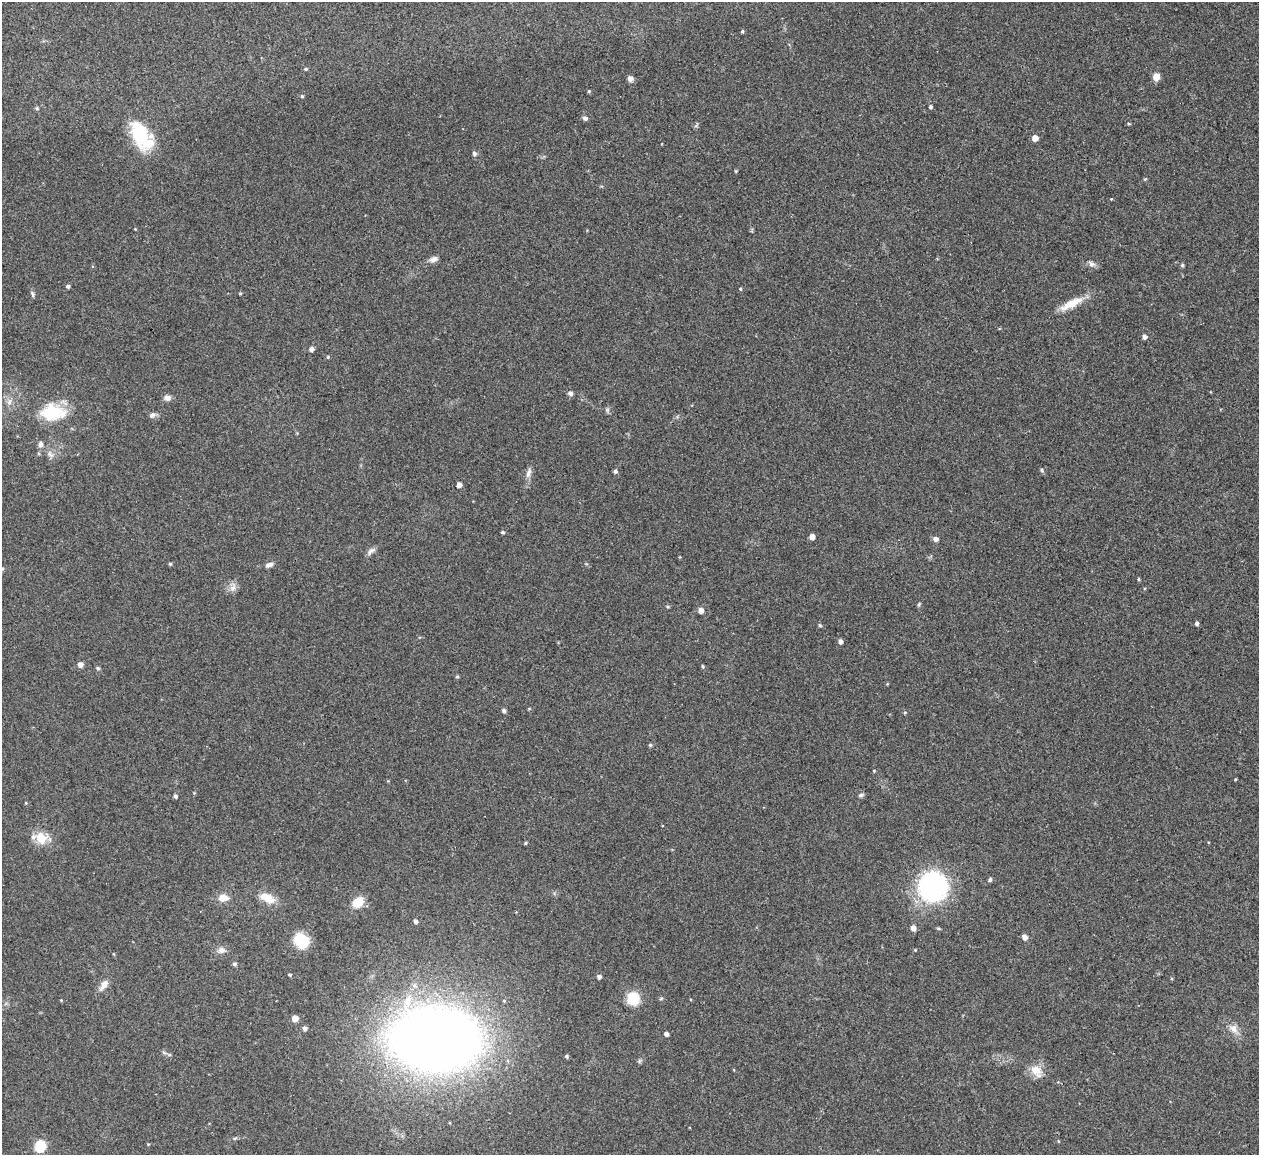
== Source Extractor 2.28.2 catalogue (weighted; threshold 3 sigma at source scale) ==
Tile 10 of 4 x 4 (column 2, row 3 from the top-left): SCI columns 1258-2514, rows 1299-2451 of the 5086 x 5028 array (HDU 1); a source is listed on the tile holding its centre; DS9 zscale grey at full resolution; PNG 1261 x 1157 px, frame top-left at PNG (2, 2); no overlay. Shown black and unused: <1% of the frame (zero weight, under 2 of 3 exposures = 3% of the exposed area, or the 3 px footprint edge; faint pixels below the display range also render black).
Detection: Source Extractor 2.28.2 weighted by HDU 2 'WHT'; one run over the whole footprint, this tile lists its part. Background 0.0754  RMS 0.0089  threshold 0.0402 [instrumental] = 3 sigma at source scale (4.5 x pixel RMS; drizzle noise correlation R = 1.50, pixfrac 1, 0.05/0.05 arcsec/px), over >= 5 px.
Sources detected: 97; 2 inside a brighter listed object's ellipse — not listed separately; the other 95 listed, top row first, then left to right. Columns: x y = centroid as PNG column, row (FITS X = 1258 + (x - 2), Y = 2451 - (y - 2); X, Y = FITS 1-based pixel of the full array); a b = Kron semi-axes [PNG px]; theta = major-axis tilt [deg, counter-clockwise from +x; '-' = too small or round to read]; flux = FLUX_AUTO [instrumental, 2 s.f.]
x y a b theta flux
742 31 4 4 - 1.1
306 69 5 4 - 1.1
1156 77 6 6 - 9
630 78 7 7 - 3
589 91 4 3 - 0.82
302 96 4 4 - 1.2
930 107 4 4 - 1.6
37 108 5 4 - 1.1
585 118 6 5 - 2.5
1129 124 5 3 - 0.86
139 133 35 19 -72 43
1035 138 5 5 - 8.3
474 153 5 5 - 2.3
736 171 4 4 - 0.82
1145 179 4 4 - 0.84
1111 199 4 3 - 0.63
135 229 3 3 - 0.56
434 259 11 7 20 3.9
1091 264 9 7 -39 3.3
1182 265 5 4 - 1.2
68 286 4 4 - 1.8
740 289 5 4 - 0.88
240 293 4 4 - 0.87
32 294 8 4 -77 1.7
1071 304 31 9 27 15
1144 337 5 4 - 3.3
311 349 5 5 - 3.2
328 357 4 4 - 0.91
570 393 6 5 - 2.4
167 398 9 7 -8 4
607 410 6 6 - 1.7
53 412 30 18 0 37
152 415 8 6 42 2.6
40 444 8 6 84 3
50 454 12 6 -54 3.9
1042 470 6 4 -63 1.2
615 471 5 4 - 1.9
528 473 15 6 73 4.3
459 485 4 4 - 4.5
503 532 4 3 - 1.4
812 537 4 4 - 6.1
936 539 6 5 - 3.5
371 551 13 6 39 3.3
170 564 4 4 - 1.2
269 565 11 6 20 3.5
1139 579 4 3 - 1
233 588 12 8 67 4.9
919 604 6 3 46 1.1
668 607 5 3 - 0.9
701 610 5 5 - 4.5
1197 623 4 4 - 2.2
820 625 5 4 - 1.2
840 641 5 4 - 2.8
80 664 5 5 - 4.5
703 666 5 3 - 1.2
98 668 5 5 - 1.5
457 677 5 4 - 1.1
504 711 5 4 - 2.1
905 712 5 3 - 0.85
650 745 4 4 - 1.2
874 771 4 4 - 0.74
1235 779 3 2 - 0.72
194 793 4 4 - 0.75
861 795 7 4 15 1.8
175 796 5 4 - 1.6
41 838 17 15 -58 15
525 843 5 3 - 0.86
990 880 6 4 63 1.4
933 887 20 19 - 200
223 898 11 8 3 7.9
267 898 17 9 -25 14
358 902 14 11 40 13
415 921 4 4 - 2.4
913 928 5 5 - 5
1024 937 5 5 - 4.8
301 940 17 15 -53 22
222 950 10 8 8 4.2
915 950 4 4 - 0.7
234 964 5 5 - 1.9
289 975 4 3 - 1
599 976 4 4 - 2.8
104 985 17 7 52 6.1
633 998 10 10 - 26
661 998 6 3 20 0.99
295 1019 5 5 - 8.7
305 1028 5 5 - 2.5
1234 1029 13 10 -57 6.8
666 1034 4 4 - 3.2
435 1039 93 63 -4 840
566 1056 5 4 - 1.3
639 1061 7 4 89 1.3
1036 1071 18 12 -54 11
235 1138 6 4 18 1.2
1058 1141 4 3 - 0.63
40 1146 13 12 - 16